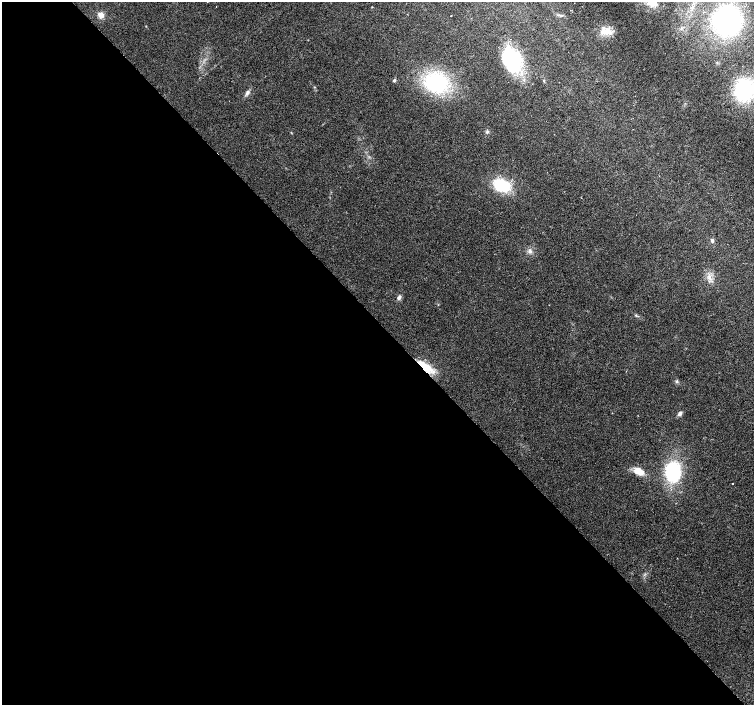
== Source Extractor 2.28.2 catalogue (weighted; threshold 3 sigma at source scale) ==
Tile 9 of 4 x 4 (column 1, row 3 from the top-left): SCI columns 5-1508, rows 1619-3024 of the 6018 x 5985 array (HDU 1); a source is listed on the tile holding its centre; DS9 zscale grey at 2 x 2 block average (1 PNG px = mean of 2 x 2 image px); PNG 756 x 707 px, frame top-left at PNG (2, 2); no overlay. Shown black and unused: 54% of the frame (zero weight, under 2 of 3 exposures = <1% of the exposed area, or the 3 px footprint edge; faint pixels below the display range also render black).
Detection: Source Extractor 2.28.2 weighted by HDU 2 'WHT'; one run over the whole footprint, this tile lists its part. Background 0.024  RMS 0.0063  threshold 0.0282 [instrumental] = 3 sigma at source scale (4.5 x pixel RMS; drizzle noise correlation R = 1.50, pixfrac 1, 0.0396/0.0396 arcsec/px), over >= 5 px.
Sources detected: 25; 1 inside a brighter listed object's ellipse — not listed separately; the other 24 listed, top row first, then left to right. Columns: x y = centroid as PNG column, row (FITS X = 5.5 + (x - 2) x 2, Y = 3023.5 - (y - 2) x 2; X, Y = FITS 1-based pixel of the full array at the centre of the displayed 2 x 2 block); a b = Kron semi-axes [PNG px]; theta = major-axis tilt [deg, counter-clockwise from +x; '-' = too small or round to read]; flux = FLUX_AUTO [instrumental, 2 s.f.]
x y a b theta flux
652 3 16 9 -24 19
101 15 7 7 - 8.5
560 15 7 2 -8 2.4
451 16 2 2 - 1.8
727 21 23 21 81 280
606 31 15 10 5 17
512 61 27 17 -70 110
394 80 5 3 - 1.7
436 82 19 14 -2 150
744 90 15 13 81 150
247 93 7 4 61 4.2
487 132 4 4 - 2.1
502 185 14 11 -18 66
712 240 4 4 - 2.4
530 251 7 4 86 4.4
709 277 7 4 -82 5.2
399 297 6 4 50 3.9
636 315 3 2 - 1.3
423 366 22 6 -46 23
677 381 3 2 - 1.4
680 414 7 4 47 3.8
639 471 12 8 -34 17
673 472 15 12 -89 120
732 483 2 2 - 0.74
Overlapping masked pixels (flux is a lower limit): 1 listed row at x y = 423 366
Isophote crosses this tile's border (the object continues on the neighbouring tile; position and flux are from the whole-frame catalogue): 1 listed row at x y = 652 3